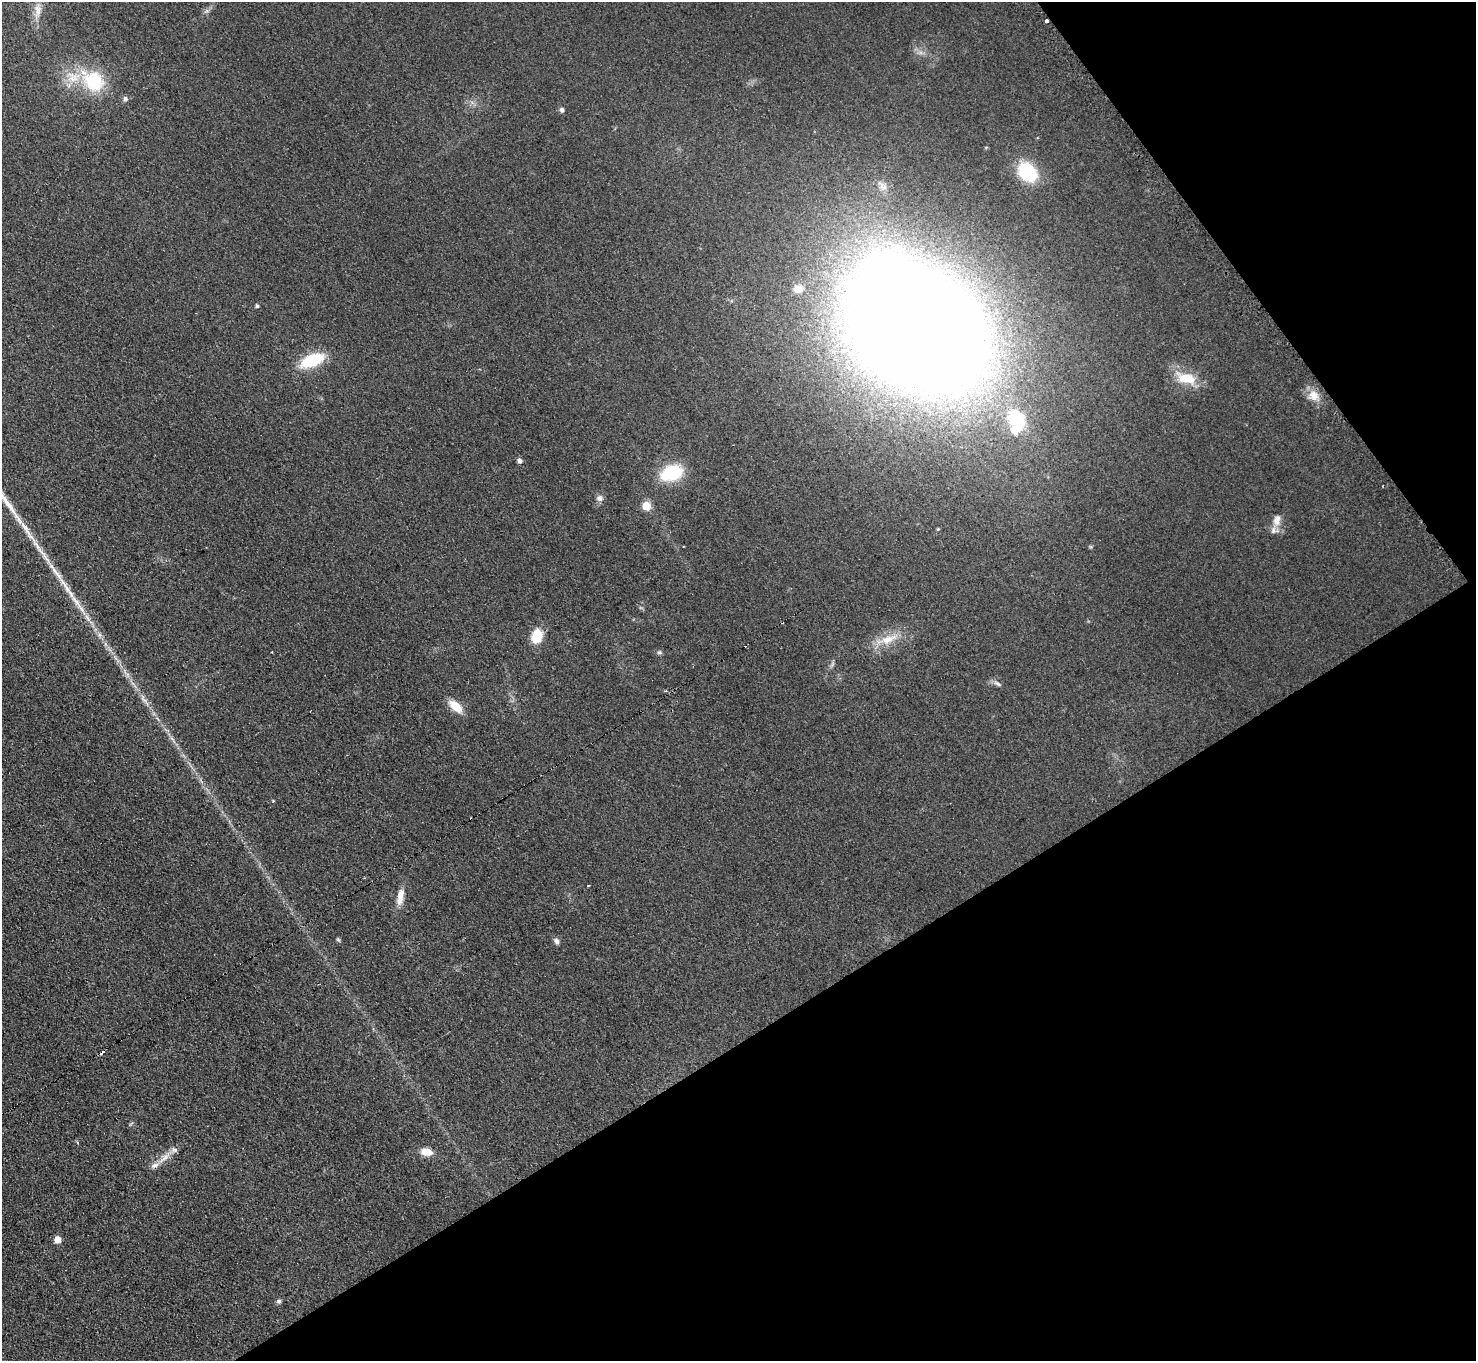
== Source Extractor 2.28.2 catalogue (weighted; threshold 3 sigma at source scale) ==
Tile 12 of 4 x 4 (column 4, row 3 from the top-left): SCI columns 4438-5911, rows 1666-3024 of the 5918 x 5903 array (HDU 1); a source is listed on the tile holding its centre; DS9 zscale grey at full resolution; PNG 1478 x 1363 px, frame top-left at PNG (2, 2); no overlay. Shown black and unused: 31% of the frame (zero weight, under 2 of 3 exposures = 2% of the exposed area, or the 3 px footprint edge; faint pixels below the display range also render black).
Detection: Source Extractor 2.28.2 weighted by HDU 2 'WHT'; one run over the whole footprint, this tile lists its part. Background 0.076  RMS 0.011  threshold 0.0486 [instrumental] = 3 sigma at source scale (4.5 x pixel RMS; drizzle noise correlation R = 1.50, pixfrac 1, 0.05/0.05 arcsec/px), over >= 5 px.
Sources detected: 45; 2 inside a brighter object's white glare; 2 cosmic-ray / hot-pixel residue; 1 long thin detection or spike segment (spike, bleed or trail) — not listed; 4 inside a brighter listed object's ellipse — not listed separately; the other 36 listed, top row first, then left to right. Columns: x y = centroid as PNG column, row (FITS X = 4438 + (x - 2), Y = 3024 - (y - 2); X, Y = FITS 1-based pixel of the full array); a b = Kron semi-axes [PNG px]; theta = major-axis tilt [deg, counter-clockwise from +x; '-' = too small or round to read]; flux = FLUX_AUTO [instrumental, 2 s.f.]
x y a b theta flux
38 10 18 8 -84 10
1046 21 3 3 - 11
93 81 30 22 -35 67
125 99 6 5 - 3.7
562 110 6 5 - 2.9
1027 172 18 14 -46 72
883 186 16 9 -50 8.1
798 289 12 9 10 8.8
257 306 5 4 - 2.2
915 328 104 73 -36 3600
312 360 26 12 24 50
1186 378 28 13 -16 28
1314 395 14 11 -53 13
1016 419 29 20 -47 61
520 461 5 5 - 4.2
671 473 25 16 20 50
599 498 10 8 48 4.7
646 506 5 5 - 32
1277 520 16 9 79 8.6
938 529 4 3 - 0.98
1091 547 6 4 0 1.3
77 603 44 6 -53 22
537 636 13 10 79 27
888 639 30 11 19 22
659 652 6 6 - 2.1
997 684 13 4 -27 3.5
144 700 22 5 -51 8.4
456 706 14 8 -40 22
588 885 3 2 - 1.5
400 897 23 8 79 12
338 940 6 4 -31 1.4
557 941 8 6 -55 3.7
426 1152 13 8 -10 13
164 1158 24 6 40 10
58 1240 5 5 - 16
279 1301 6 6 - 2.2
Overlapping masked pixels (flux is a lower limit): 1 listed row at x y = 1046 21